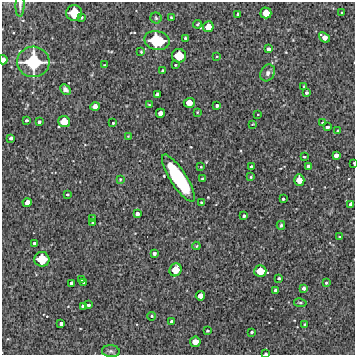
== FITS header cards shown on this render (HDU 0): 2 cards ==
NAXIS1  =                  353 /Length X axis
NAXIS2  =                  353 /Length Y axis

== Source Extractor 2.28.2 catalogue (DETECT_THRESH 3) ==
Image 353 x 353 px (HDU 0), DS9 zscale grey, 1 PNG px = 1 image px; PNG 357 x 357 px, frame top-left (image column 1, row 353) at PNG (2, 2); each listed source drawn as its Kron ellipse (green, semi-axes under 4 px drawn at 4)
Background 5820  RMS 300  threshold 905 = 3 sigma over >= 5 px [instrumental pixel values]
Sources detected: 92; all 92 listed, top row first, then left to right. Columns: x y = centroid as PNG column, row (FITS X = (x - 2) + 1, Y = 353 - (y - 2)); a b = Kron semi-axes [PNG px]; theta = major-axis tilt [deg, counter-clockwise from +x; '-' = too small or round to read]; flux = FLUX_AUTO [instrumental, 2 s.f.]
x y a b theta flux
20 5 12 4 89 6.7e+04
342 12 3 2 - 2.0e+04
74 13 8 8 - 5.5e+05
266 13 5 5 - 2.3e+05
238 14 3 3 - 4.1e+04
81 17 3 3 - 3.2e+04
156 18 5 5 - 3.3e+04
171 18 3 2 - 2.2e+04
198 24 4 2 - 2.2e+04
208 27 5 5 - 2.1e+05
324 37 6 4 -39 1.2e+05
185 38 3 3 - 3.1e+04
157 40 13 9 -12 1.0e+06
269 49 4 4 - 8.7e+04
141 52 3 2 - 1.9e+04
179 56 7 7 - 4.3e+05
217 56 3 2 - 1.5e+04
3 60 4 3 - 1.1e+05
33 62 16 15 - 1.3e+06
104 65 3 2 - 1.2e+04
176 65 4 3 - 2.0e+04
163 70 3 3 - 2.8e+04
268 73 9 7 60 8.2e+04
304 86 3 2 - 1.7e+04
65 90 6 4 -46 9.3e+04
306 93 4 4 - 4.0e+04
157 94 4 3 - 6.7e+04
189 103 5 5 - 1.9e+05
149 105 3 3 - 1.8e+04
217 106 3 3 - 3.6e+04
95 107 5 4 - 1.3e+05
197 112 3 2 - 1.5e+04
160 113 4 4 - 1.3e+05
258 114 2 2 - 1.2e+04
26 120 3 3 - 4.3e+04
39 122 3 3 - 4.0e+04
64 122 6 5 - 2.9e+05
113 123 3 3 - 2.6e+04
323 123 3 3 - 3.2e+04
253 124 3 2 - 1.6e+04
327 127 3 3 - 4.9e+04
338 131 4 3 - 5.1e+04
128 136 2 2 - 1.1e+04
11 138 4 3 - 5.4e+04
336 155 4 4 - 8.8e+04
304 157 3 2 - 1.9e+04
354 163 3 2 - 1.8e+04
252 166 3 3 - 3.5e+04
308 166 3 3 - 3.5e+04
201 167 3 2 - 1.7e+04
251 177 4 4 - 2.6e+04
178 178 27 8 -57 1.9e+06
120 179 3 2 - 1.9e+04
203 179 3 3 - 3.4e+04
299 180 5 5 - 2.0e+05
67 194 3 3 - 2.6e+04
283 199 3 3 - 3.2e+04
201 202 3 2 - 2.2e+04
27 203 4 4 - 1.4e+05
351 204 4 4 - 8.4e+04
137 214 4 4 - 6.8e+04
244 216 3 3 - 3.5e+04
93 218 3 2 - 1.9e+04
92 223 3 2 - 1.9e+04
281 225 4 3 - 2.8e+04
339 237 3 2 - 1.5e+04
35 243 3 3 - 4.9e+04
196 246 4 4 - 1.8e+04
154 253 4 3 - 5.0e+04
42 259 7 7 - 5.1e+05
176 270 6 6 - 3.0e+05
260 271 6 6 - 3.0e+05
279 278 4 3 - 4.6e+04
81 280 3 2 - 2.2e+04
72 283 4 4 - 8.6e+04
84 283 3 3 - 4.1e+04
326 283 3 3 - 3.0e+04
304 288 4 3 - 7.1e+04
275 290 4 3 - 5.0e+04
200 296 5 4 - 1.5e+05
300 303 6 4 -9 3.0e+04
88 305 4 3 - 4.0e+04
83 306 4 4 - 8.0e+04
152 316 4 4 - 2.5e+04
172 322 4 3 - 5.0e+04
61 324 3 3 - 4.8e+04
305 325 3 3 - 3.6e+04
207 331 3 3 - 3.1e+04
252 332 3 3 - 3.1e+04
195 342 5 5 - 2.0e+05
111 351 9 6 -4 4.9e+04
266 354 3 2 - 2.6e+04
At the frame edge (FLAGS 8, measured only in part): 4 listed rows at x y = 20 5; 3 60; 354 163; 266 354